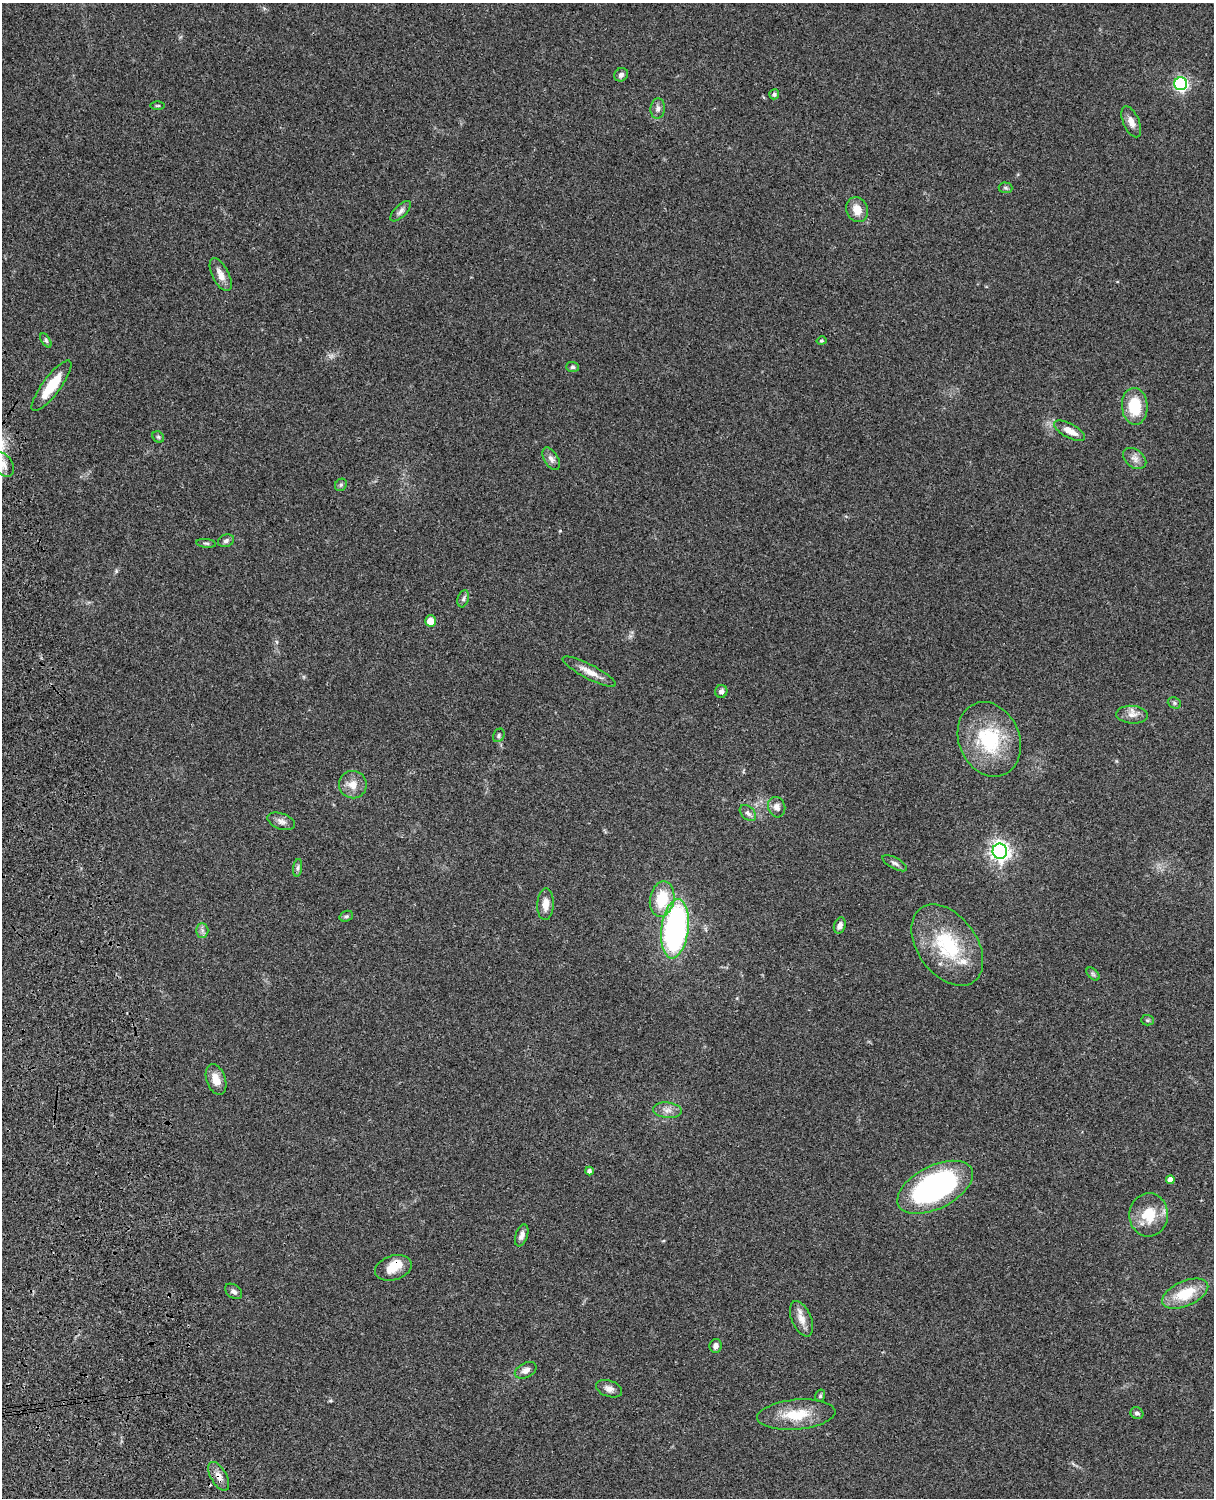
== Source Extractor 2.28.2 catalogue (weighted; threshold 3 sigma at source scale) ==
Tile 7 of 4 x 3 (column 3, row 2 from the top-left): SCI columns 2545-3756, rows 1772-3267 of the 5086 x 4926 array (HDU 1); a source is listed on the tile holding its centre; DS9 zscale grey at full resolution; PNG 1216 x 1500 px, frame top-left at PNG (2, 3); each listed source drawn as its Kron ellipse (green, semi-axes under 4 px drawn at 4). Shown black and unused: <1% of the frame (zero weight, under 3 of 4 exposures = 6% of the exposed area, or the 3 px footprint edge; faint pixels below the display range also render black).
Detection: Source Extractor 2.28.2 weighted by HDU 2 'WHT'; one run over the whole footprint, this tile lists its part. Background 0.0963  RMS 0.0062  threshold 0.0281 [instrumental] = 3 sigma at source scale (4.5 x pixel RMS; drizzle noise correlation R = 1.50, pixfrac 1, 0.05/0.05 arcsec/px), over >= 5 px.
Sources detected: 66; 1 inside a brighter object's white glare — neither listed nor drawn; the other 65 listed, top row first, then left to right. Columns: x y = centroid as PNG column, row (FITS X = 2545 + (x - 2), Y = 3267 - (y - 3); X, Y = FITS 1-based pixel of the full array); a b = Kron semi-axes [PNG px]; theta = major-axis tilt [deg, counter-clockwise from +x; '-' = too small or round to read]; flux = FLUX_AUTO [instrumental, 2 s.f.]
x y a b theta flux
621 75 7 6 - 2.1
1181 84 6 6 - 120
774 94 5 5 - 1.3
158 106 7 3 1 0.68
658 109 10 7 84 2.6
1131 122 16 8 -67 4.5
1005 188 7 5 -3 1.2
857 210 13 10 -67 7
401 211 13 6 45 2.4
221 275 18 8 -63 5.3
46 340 8 4 -57 1.1
822 341 5 4 - 0.74
572 367 6 5 - 1.2
51 386 31 9 53 19
1135 406 18 13 -87 22
1070 431 17 7 -29 6.6
158 437 6 5 - 1.2
1135 458 13 8 -38 3.9
551 459 12 7 -59 3
3 464 13 9 -57 4.9
341 485 6 5 - 1.2
226 541 8 6 21 1.7
206 543 10 4 -5 1.1
463 599 9 5 71 1.7
430 621 5 5 - 9
589 672 30 7 -27 6.7
721 691 6 6 - 1.6
1174 703 7 5 -22 1.3
1132 715 16 9 -3 4.7
499 735 7 5 63 1.2
989 739 38 30 -67 44
353 785 14 13 - 6.9
777 807 10 8 -73 3.3
748 813 10 6 -45 2.4
281 821 14 8 -19 3.1
1000 851 7 7 - 320
895 863 13 5 -28 2.1
298 868 9 4 82 1.5
662 899 18 12 79 23
545 904 16 8 87 6
346 916 7 5 20 1.2
840 926 8 5 71 2.4
675 929 30 13 83 150
202 930 7 6 - 1.8
947 945 45 29 -54 45
1093 974 8 4 -45 1.2
1147 1020 6 5 - 0.99
216 1079 16 9 -70 6.9
667 1110 14 7 -6 4.2
589 1171 4 4 - 1.8
1170 1180 4 4 - 3.6
935 1187 41 21 27 140
1149 1215 21 19 88 17
522 1235 11 6 72 2.7
393 1268 19 12 16 9.7
234 1291 9 6 -37 2
1185 1294 25 12 24 19
801 1319 19 9 -66 6.3
716 1346 7 6 - 2.5
526 1370 11 7 28 3.2
609 1389 13 8 -19 3.4
820 1396 6 5 - 1.1
1137 1413 6 6 - 1.6
796 1415 39 15 5 20
219 1476 16 8 -61 4.8
Overlapping masked pixels (flux is a lower limit): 1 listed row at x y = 219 1476
Isophote crosses this tile's border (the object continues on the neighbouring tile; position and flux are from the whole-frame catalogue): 1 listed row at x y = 3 464